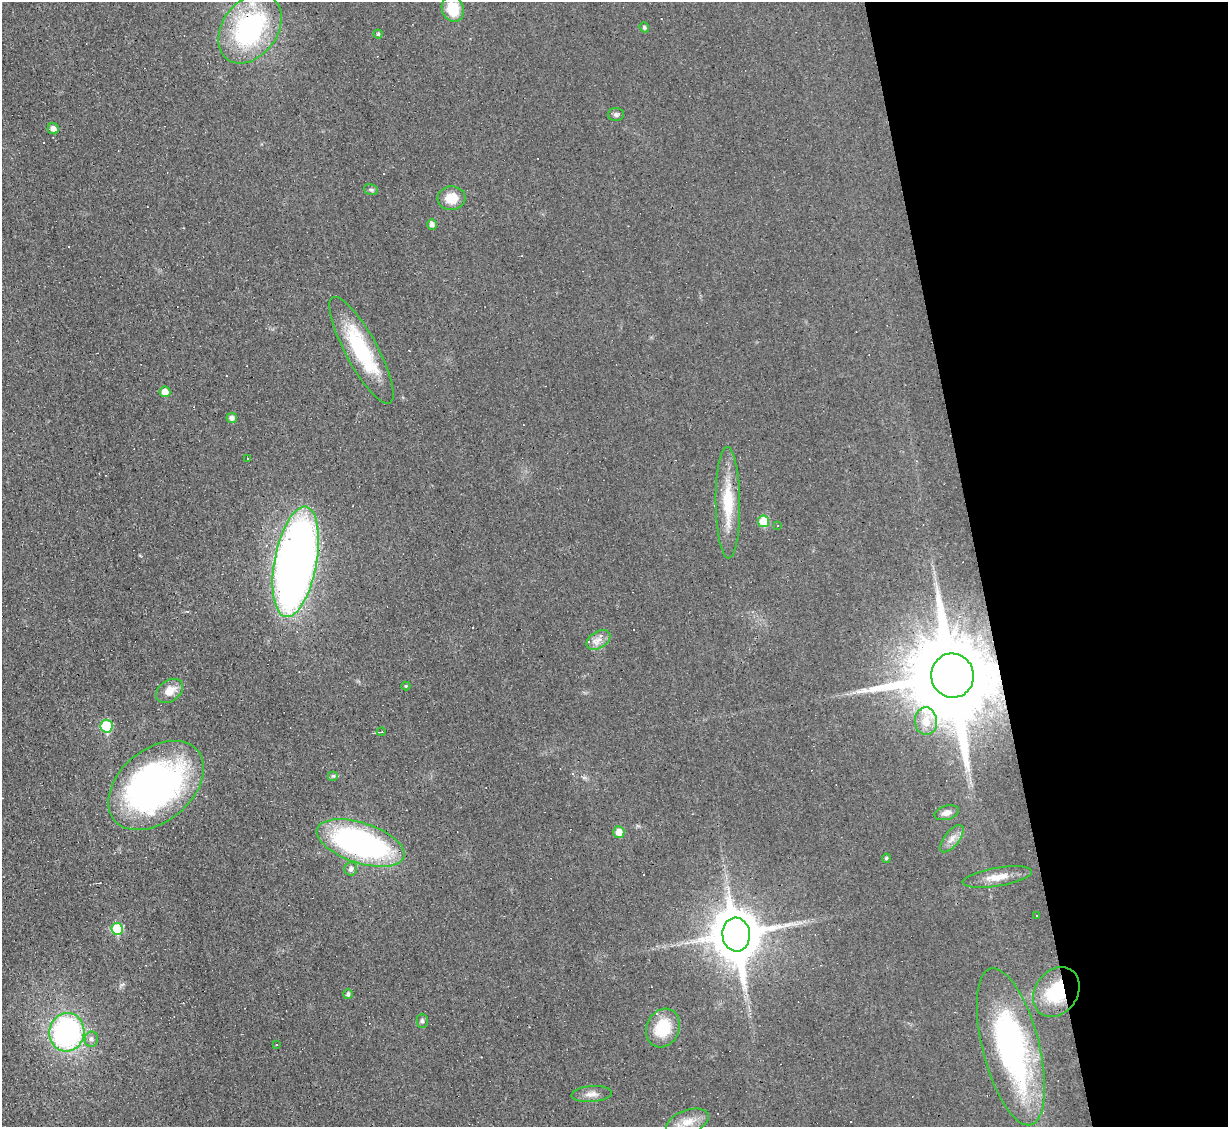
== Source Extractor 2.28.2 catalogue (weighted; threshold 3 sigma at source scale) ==
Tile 12 of 4 x 4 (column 4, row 3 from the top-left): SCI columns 3680-4905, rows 1374-2498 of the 4905 x 4883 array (HDU 1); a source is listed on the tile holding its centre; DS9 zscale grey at full resolution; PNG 1230 x 1129 px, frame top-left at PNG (2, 2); each listed source drawn as its Kron ellipse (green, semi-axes under 4 px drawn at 4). Shown black and unused: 20% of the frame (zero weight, under 3 of 4 exposures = <1% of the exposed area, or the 3 px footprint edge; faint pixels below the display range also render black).
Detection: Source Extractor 2.28.2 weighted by HDU 2 'WHT'; one run over the whole footprint, this tile lists its part. Background 0.0225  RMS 0.0042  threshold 0.0189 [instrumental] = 3 sigma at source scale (4.5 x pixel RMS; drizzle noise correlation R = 1.50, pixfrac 1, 0.05/0.05 arcsec/px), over >= 5 px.
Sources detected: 68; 1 inside a brighter object's white glare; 20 cosmic-ray / hot-pixel residue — neither listed nor drawn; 1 inside a brighter listed object's ellipse — not listed separately; the other 46 listed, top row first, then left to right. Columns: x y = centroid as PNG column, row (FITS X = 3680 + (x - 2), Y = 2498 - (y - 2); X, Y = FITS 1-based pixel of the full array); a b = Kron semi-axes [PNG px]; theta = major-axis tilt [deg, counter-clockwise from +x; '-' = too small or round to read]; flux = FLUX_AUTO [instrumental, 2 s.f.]
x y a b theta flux
453 9 13 11 -71 13
644 27 5 4 - 0.73
250 29 38 27 54 69
378 34 4 4 - 0.65
616 114 8 6 -1 1.1
53 129 6 5 - 2.1
371 190 7 5 -16 0.84
451 198 14 12 4 7.9
432 224 5 4 - 1.8
361 350 60 16 -61 35
165 392 5 5 - 4.2
232 418 5 5 - 1.9
248 458 3 3 - 1.2
728 503 56 12 -89 18
763 521 6 5 - 11
778 526 3 3 - 0.69
296 562 56 21 79 410
598 640 13 8 32 3.1
953 676 22 21 - 8500
406 686 4 4 - 0.5
169 691 15 10 36 5.4
926 721 14 11 -85 5.9
107 726 6 6 - 26
381 732 4 3 - 0.26
333 776 5 5 - 0.61
156 785 54 36 40 160
947 813 12 7 15 2.5
619 832 6 5 - 4.7
952 839 16 7 52 3.2
361 843 46 20 -18 120
886 858 5 4 - 0.58
351 869 6 6 - 1.5
997 877 35 9 9 6.6
1037 915 3 3 - 0.88
117 929 6 5 - 20
736 934 17 14 -84 2000
1056 992 27 21 54 23
348 994 5 4 - 1
422 1021 7 5 90 0.96
663 1028 20 16 65 16
67 1032 19 17 82 97
91 1039 8 6 79 1.7
277 1044 3 2 - 0.56
1011 1047 81 28 -76 110
592 1094 20 8 4 3.2
688 1122 22 12 20 5.8
Overlapping masked pixels (flux is a lower limit): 3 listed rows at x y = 250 29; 953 676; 1056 992